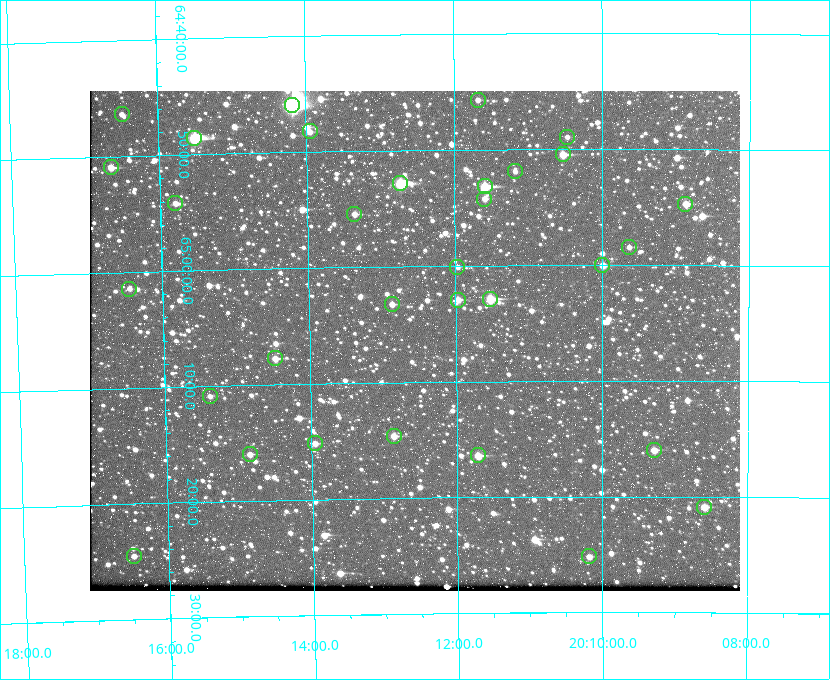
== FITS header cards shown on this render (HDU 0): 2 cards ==
NAXIS1  =                  650 / Width of table row in bytes
NAXIS2  =                  500 / Number of rows in table

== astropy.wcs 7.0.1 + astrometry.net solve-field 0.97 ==
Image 650 x 500 px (HDU 0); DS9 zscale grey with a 90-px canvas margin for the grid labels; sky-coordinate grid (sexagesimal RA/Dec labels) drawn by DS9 from the SOLVED WCS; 32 Tycho-2 reference stars matched to detected sources circled (green)
Header WCS: none
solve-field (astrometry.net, Tycho-2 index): SOLVED blind (the file carries no WCS)
Solved WCS: RA---TAN-SIP/DEC--TAN-SIP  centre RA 20:12:34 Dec +65:06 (303.14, +65.11 deg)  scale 5.18 arcsec/px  FOV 56.1' x 43.2'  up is -179 deg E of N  parity flipped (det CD > 0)
(file carries no celestial WCS; the grid is the blind solution)
Tycho-2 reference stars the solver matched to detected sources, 32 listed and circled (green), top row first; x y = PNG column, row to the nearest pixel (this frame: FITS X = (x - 90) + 1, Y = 500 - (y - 91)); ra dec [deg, ICRS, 3 dp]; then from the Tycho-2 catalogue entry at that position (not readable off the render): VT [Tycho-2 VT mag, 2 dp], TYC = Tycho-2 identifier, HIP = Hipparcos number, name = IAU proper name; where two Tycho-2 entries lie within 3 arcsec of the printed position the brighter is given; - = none
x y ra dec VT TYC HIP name
478 100 302.919 +64.761 11.77 4240-64-1 - -
292 105 303.544 +64.765 7.36 4240-620-1 99731 -
122 114 304.122 +64.773 12.06 4240-1113-1 - -
310 131 303.488 +64.804 11.29 4240-68-1 - -
567 137 302.617 +64.815 11.97 4240-238-1 - -
194 138 303.878 +64.810 8.93 4240-794-1 - -
563 154 302.633 +64.841 10.69 4240-985-1 - -
111 167 304.164 +64.849 10.65 4240-315-1 - -
515 171 302.794 +64.865 12.51 4240-904-1 - -
400 183 303.184 +64.880 9.02 4240-488-1 - -
485 186 302.897 +64.886 9.40 4240-717-1 - -
484 199 302.899 +64.904 11.91 4240-435-1 - -
175 203 303.948 +64.903 11.68 4240-549-1 - -
685 204 302.216 +64.912 11.03 4240-1279-1 - -
354 214 303.341 +64.923 11.58 4240-148-1 - -
629 247 302.408 +64.974 11.97 4240-686-1 - -
602 265 302.498 +65.000 11.22 4240-149-1 - -
457 267 302.992 +65.001 11.85 4240-479-1 - -
129 289 304.112 +65.024 12.29 4240-364-1 - -
490 299 302.882 +65.048 10.25 4240-98-1 - -
458 300 302.992 +65.048 11.44 4240-88-1 - -
392 304 303.217 +65.054 11.98 4240-166-1 - -
275 358 303.620 +65.129 11.18 4240-34-1 - -
210 396 303.846 +65.181 11.99 4240-1077-1 - -
394 436 303.217 +65.244 11.17 4240-236-1 - -
315 443 303.488 +65.252 12.13 4240-1343-1 - -
654 450 302.323 +65.266 11.19 4240-188-1 - -
250 454 303.713 +65.266 11.45 4240-564-1 - -
478 455 302.928 +65.273 10.74 4240-760-1 - -
704 507 302.149 +65.348 11.48 4240-952-1 - -
134 556 304.121 +65.408 11.90 4240-305-1 - -
589 556 302.546 +65.419 11.91 4240-28-1 - -